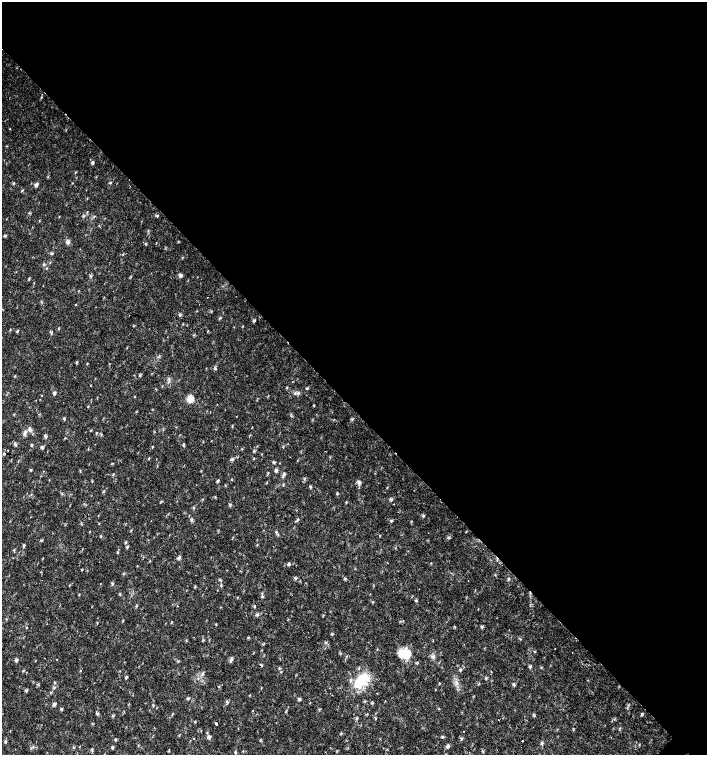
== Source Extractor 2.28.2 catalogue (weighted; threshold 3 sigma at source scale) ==
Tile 3 of 4 x 4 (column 3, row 1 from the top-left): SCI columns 3044-4453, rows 4518-6023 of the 6023 x 6029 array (HDU 1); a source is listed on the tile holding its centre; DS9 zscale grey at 2 x 2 block average (1 PNG px = mean of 2 x 2 image px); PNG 709 x 757 px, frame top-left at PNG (2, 2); no overlay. Shown black and unused: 54% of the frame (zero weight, under 2 of 3 exposures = <1% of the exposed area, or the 3 px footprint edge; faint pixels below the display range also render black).
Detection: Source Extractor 2.28.2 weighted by HDU 2 'WHT'; one run over the whole footprint, this tile lists its part. Background 0.018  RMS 0.0031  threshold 0.0141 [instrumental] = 3 sigma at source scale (4.5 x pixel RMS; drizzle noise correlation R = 1.50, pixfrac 1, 0.0396/0.0396 arcsec/px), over >= 5 px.
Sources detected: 120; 1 inside a brighter object's white glare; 1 cosmic-ray / hot-pixel residue — not listed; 1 inside a brighter listed object's ellipse — not listed separately; the other 117 listed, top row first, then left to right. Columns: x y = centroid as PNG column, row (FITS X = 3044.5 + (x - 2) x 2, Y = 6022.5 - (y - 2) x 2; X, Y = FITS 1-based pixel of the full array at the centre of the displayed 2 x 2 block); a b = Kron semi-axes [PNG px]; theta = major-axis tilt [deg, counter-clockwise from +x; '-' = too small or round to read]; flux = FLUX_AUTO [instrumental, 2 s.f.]
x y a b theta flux
93 163 4 3 - 0.94
75 172 4 2 - 0.41
110 182 4 3 - 0.84
36 185 5 4 - 1.7
87 212 3 2 - 0.41
29 213 3 2 - 0.49
83 216 4 2 - 0.77
5 236 5 3 - 0.8
68 242 6 5 - 2.1
145 244 3 2 - 0.6
180 275 4 3 - 2.2
91 276 4 2 - 0.71
29 279 3 3 - 0.55
207 297 2 2 - 0.53
180 315 3 2 - 0.63
220 318 5 2 - 0.73
254 321 4 3 - 0.78
134 326 3 2 - 0.44
17 331 4 2 - 0.75
139 375 3 2 - 0.58
15 376 3 2 - 0.41
292 381 2 2 - 0.32
90 385 2 2 - 0.37
287 387 3 2 - 0.46
156 389 3 2 - 0.33
307 389 4 3 - 0.79
54 393 4 3 - 1.4
298 393 4 4 - 1.3
41 396 2 2 - 0.47
190 399 8 7 - 5.8
136 411 3 2 - 0.37
236 416 2 2 - 0.5
64 419 4 2 - 0.54
29 429 6 5 - 2.1
25 433 7 4 63 2.2
96 433 3 2 - 0.47
45 436 5 3 - 1.3
16 445 5 3 - 1
32 445 4 3 - 0.74
183 445 5 2 - 0.66
42 447 4 3 - 1.2
152 447 3 2 - 0.54
231 460 4 2 - 0.74
276 470 4 3 - 1.6
43 471 2 2 - 0.24
283 475 6 3 51 1.2
218 481 4 3 - 0.88
359 483 6 4 -61 1.8
283 485 3 2 - 0.59
310 487 5 2 - 0.62
337 494 3 3 - 0.63
391 499 6 3 -25 1.2
346 502 3 2 - 0.49
423 516 3 3 - 0.71
191 520 5 4 - 1.1
297 520 3 3 - 0.88
391 521 4 3 - 0.83
411 521 3 2 - 0.41
448 538 4 3 - 0.92
125 542 3 3 - 0.65
24 545 4 3 - 1.1
257 545 3 2 - 0.4
127 547 3 3 - 0.7
179 558 5 3 - 1.6
288 564 5 3 - 0.9
295 578 6 2 -41 1.1
345 578 3 3 - 0.88
508 578 3 2 - 0.62
220 580 3 2 - 0.62
468 580 2 2 - 0.25
112 583 4 3 - 0.82
262 597 3 2 - 0.61
254 606 3 2 - 0.48
257 615 4 3 - 1
171 622 3 2 - 0.43
482 627 5 3 - 0.82
332 634 3 3 - 0.62
248 638 3 2 - 0.59
325 643 4 3 - 0.91
555 649 2 2 - 0.47
572 652 2 2 - 0.35
407 654 13 10 82 11
433 656 5 2 - 0.94
56 659 2 2 - 0.45
232 659 6 4 86 1.5
16 661 5 4 - 1.2
261 665 4 2 - 0.59
530 667 4 3 - 1
279 668 3 2 - 0.51
460 670 4 3 - 0.86
202 673 6 2 66 1.1
126 677 4 2 - 0.96
361 680 23 11 56 21
38 684 3 2 - 0.51
514 685 4 3 - 0.91
26 691 3 3 - 0.82
377 693 2 2 - 0.71
188 699 4 3 - 0.84
299 699 5 3 - 1.1
227 702 4 3 - 0.87
54 704 6 3 -31 1.4
62 710 3 2 - 0.6
113 716 4 3 - 0.79
498 720 2 2 - 1.4
195 721 3 2 - 0.53
92 724 4 2 - 0.41
216 724 2 2 - 4.9
201 730 2 2 - 0.32
209 737 4 4 - 1.9
194 738 2 2 - 0.62
116 740 3 3 - 0.74
6 741 3 3 - 0.78
522 741 2 2 - 11
542 743 4 3 - 1
447 746 5 3 - 1.8
92 751 3 2 - 0.52
235 752 4 2 - 0.68
Diffuse or blended objects may show on this block-average render without a row.